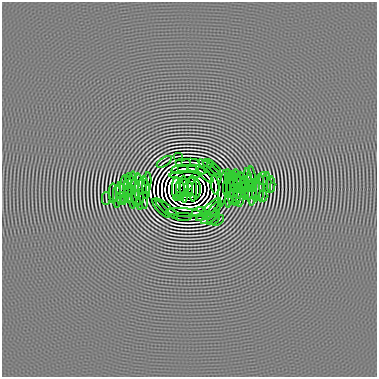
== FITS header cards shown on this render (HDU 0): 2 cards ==
NAXIS1  =                  375 / Axis length
NAXIS2  =                  375 / Axis length

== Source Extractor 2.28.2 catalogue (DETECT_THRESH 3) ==
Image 375 x 375 px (HDU 0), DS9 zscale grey, 1 PNG px = 1 image px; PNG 379 x 379 px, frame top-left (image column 1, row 375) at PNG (2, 2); each listed source drawn as its Kron ellipse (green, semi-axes under 4 px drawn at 4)
Background -2.81e-07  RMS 1.6e-05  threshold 4.77e-05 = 3 sigma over >= 5 px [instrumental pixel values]
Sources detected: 107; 33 with non-positive FLUX_AUTO (blend fragments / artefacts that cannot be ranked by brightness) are neither listed nor drawn; the other 74 listed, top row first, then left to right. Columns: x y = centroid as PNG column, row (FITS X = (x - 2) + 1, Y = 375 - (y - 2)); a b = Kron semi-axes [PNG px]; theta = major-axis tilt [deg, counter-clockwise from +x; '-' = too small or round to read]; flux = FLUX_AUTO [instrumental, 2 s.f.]
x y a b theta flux
178 156 5 2 - 1.0e-03
164 162 8 2 33 1.6e-03
184 162 8 2 0 1.6e-03
191 162 9 2 0 1.8e-03
208 163 5 2 - 1.2e-03
187 168 10 2 0 1.5e-03
209 168 13 2 -38 1.2e-03
214 168 9 2 -45 2.1e-03
180 169 8 2 9 1.8e-03
197 170 10 2 -13 1.3e-04
185 175 16 2 2 2.2e-03
206 175 10 2 -46 1.0e-03
263 178 6 2 90 1.2e-03
129 179 5 2 - 8.0e-04
233 179 8 2 -79 2.2e-03
248 179 10 2 -81 2.6e-03
252 179 12 2 -84 2.8e-03
237 180 10 2 -84 2.4e-03
267 182 10 2 90 2.0e-03
147 183 11 2 84 2.0e-03
241 183 11 2 -88 3.3e-03
132 184 12 2 84 3.8e-03
230 184 14 2 -81 7.7e-04
245 184 8 2 90 1.9e-03
143 185 9 2 84 3.3e-03
215 185 10 2 -82 6.4e-04
271 185 8 2 90 1.8e-03
128 187 10 2 90 1.9e-03
260 187 14 2 90 1.9e-03
223 188 18 2 83 3.9e-03
227 188 8 2 -90 2.3e-03
234 188 13 2 90 2.8e-03
238 188 11 2 90 1.8e-03
249 188 13 2 90 1.6e-03
176 189 12 2 -89 1.4e-02
180 189 9 2 -89 7.8e-03
184 189 13 3 -88 8.4e-02
188 189 7 3 -86 5.4e-01
193 189 13 3 -88 7.6e-03
196 189 9 2 -90 6.8e-03
120 190 8 2 90 1.5e-03
124 190 14 2 90 1.8e-03
135 190 12 2 90 2.0e-03
146 190 9 2 90 2.6e-03
245 190 9 2 90 2.2e-03
230 191 17 2 82 1.2e-03
256 191 10 2 90 2.4e-03
139 192 18 2 -87 2.8e-03
252 192 13 2 87 3.0e-03
113 193 9 2 90 2.1e-03
188 193 5 2 - 7.6e-02
241 193 14 2 83 3.5e-03
143 194 15 2 -82 5.4e-04
128 195 8 2 90 1.8e-03
237 195 11 2 83 3.1e-03
263 196 5 2 - 1.1e-03
117 197 11 2 90 1.6e-03
132 197 12 2 -84 3.8e-03
180 197 4 2 - 2.0e-03
233 197 8 2 79 2.2e-03
121 198 6 2 90 1.3e-03
136 198 9 2 -83 2.4e-03
106 199 6 2 90 1.1e-03
161 208 12 2 -46 6.7e-04
167 209 15 2 -40 3.9e-04
209 210 16 2 43 2.3e-04
214 210 11 2 47 1.2e-03
199 212 7 2 16 2.1e-03
184 213 18 2 -5 4.1e-04
207 215 4 2 - 1.3e-03
184 216 9 2 0 2.5e-03
210 217 11 2 33 1.6e-03
213 220 7 2 35 1.8e-03
218 221 7 2 40 1.6e-03
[33 non-positive-flux detections neither listed nor drawn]